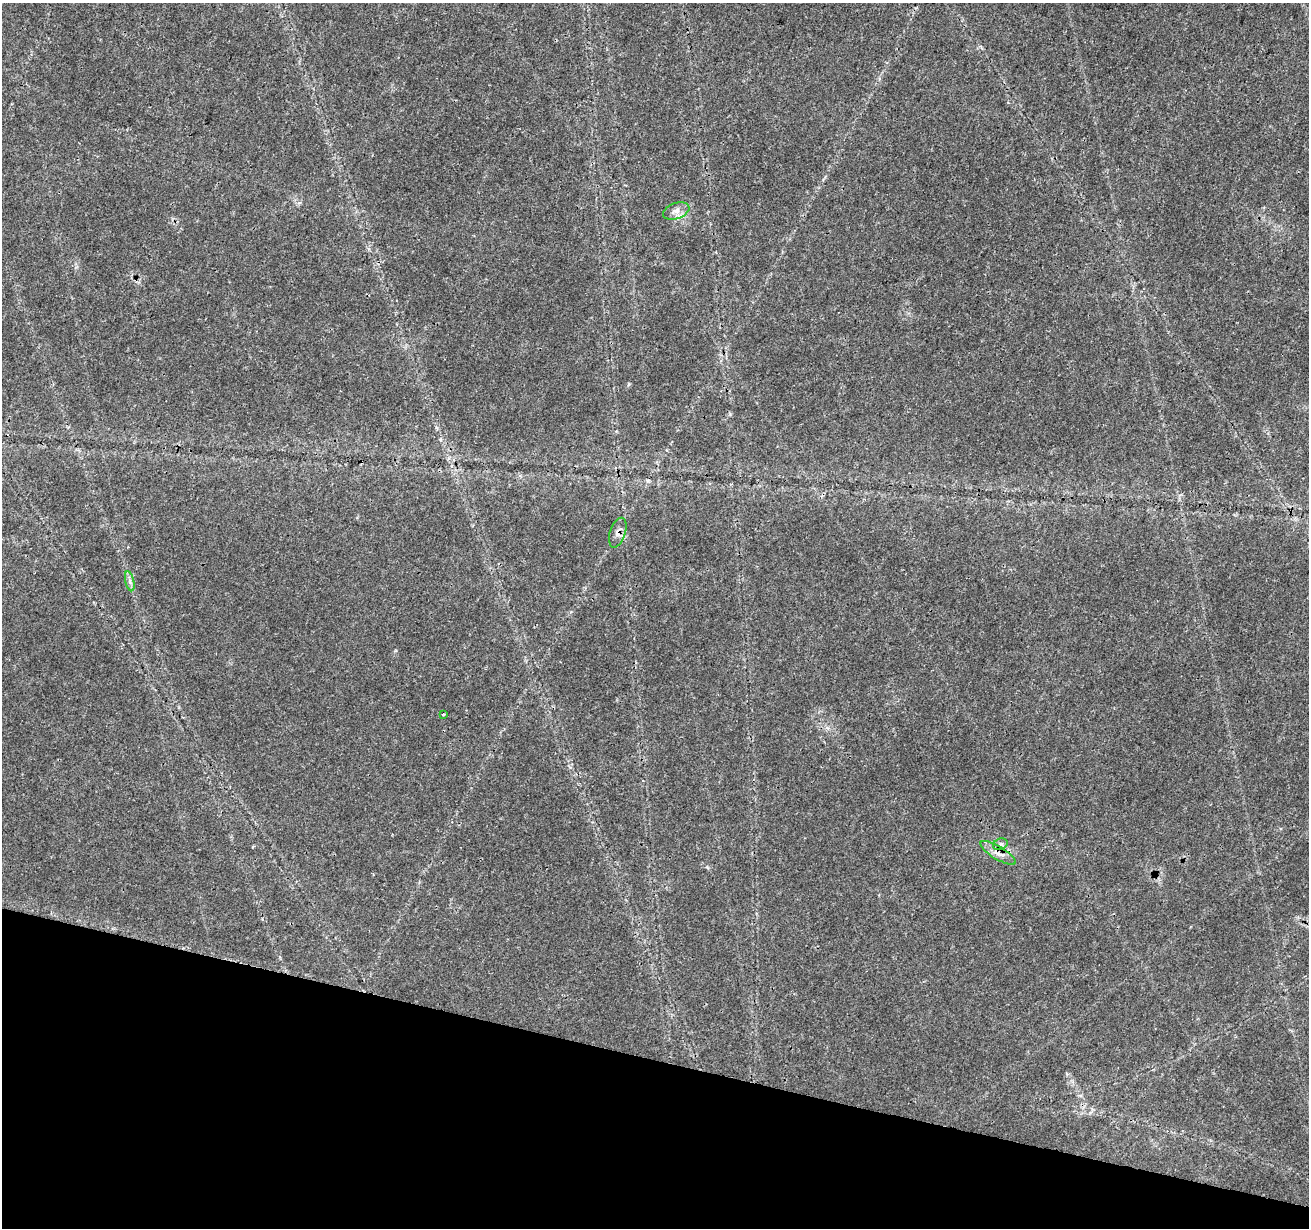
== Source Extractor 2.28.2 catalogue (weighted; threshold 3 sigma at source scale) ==
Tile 15 of 4 x 4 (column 3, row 4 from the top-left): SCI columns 2623-3929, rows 284-1509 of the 5237 x 5409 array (HDU 1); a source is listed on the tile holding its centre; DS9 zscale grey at full resolution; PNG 1311 x 1230 px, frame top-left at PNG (2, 3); each listed source drawn as its Kron ellipse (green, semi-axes under 4 px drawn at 4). Shown black and unused: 14% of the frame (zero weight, under 3 of 4 exposures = <1% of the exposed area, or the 3 px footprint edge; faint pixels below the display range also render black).
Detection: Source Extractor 2.28.2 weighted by HDU 2 'WHT'; one run over the whole footprint, this tile lists its part. Background 0.0269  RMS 0.0024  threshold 0.0107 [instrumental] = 3 sigma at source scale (4.5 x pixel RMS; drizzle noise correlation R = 1.50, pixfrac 1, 0.0396/0.0396 arcsec/px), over >= 5 px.
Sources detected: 6; all 6 listed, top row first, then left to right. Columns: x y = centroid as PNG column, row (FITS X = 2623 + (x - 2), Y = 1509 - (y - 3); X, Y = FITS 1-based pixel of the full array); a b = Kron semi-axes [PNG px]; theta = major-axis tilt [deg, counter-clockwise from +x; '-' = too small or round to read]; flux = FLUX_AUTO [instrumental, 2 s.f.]
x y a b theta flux
676 211 13 7 18 1.5
618 533 15 7 71 1.4
130 581 10 4 -77 0.74
443 714 3 2 - 0.42
1000 844 7 5 21 0.67
998 853 20 6 -31 1.9
Overlapping masked pixels (flux is a lower limit): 2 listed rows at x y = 618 533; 998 853